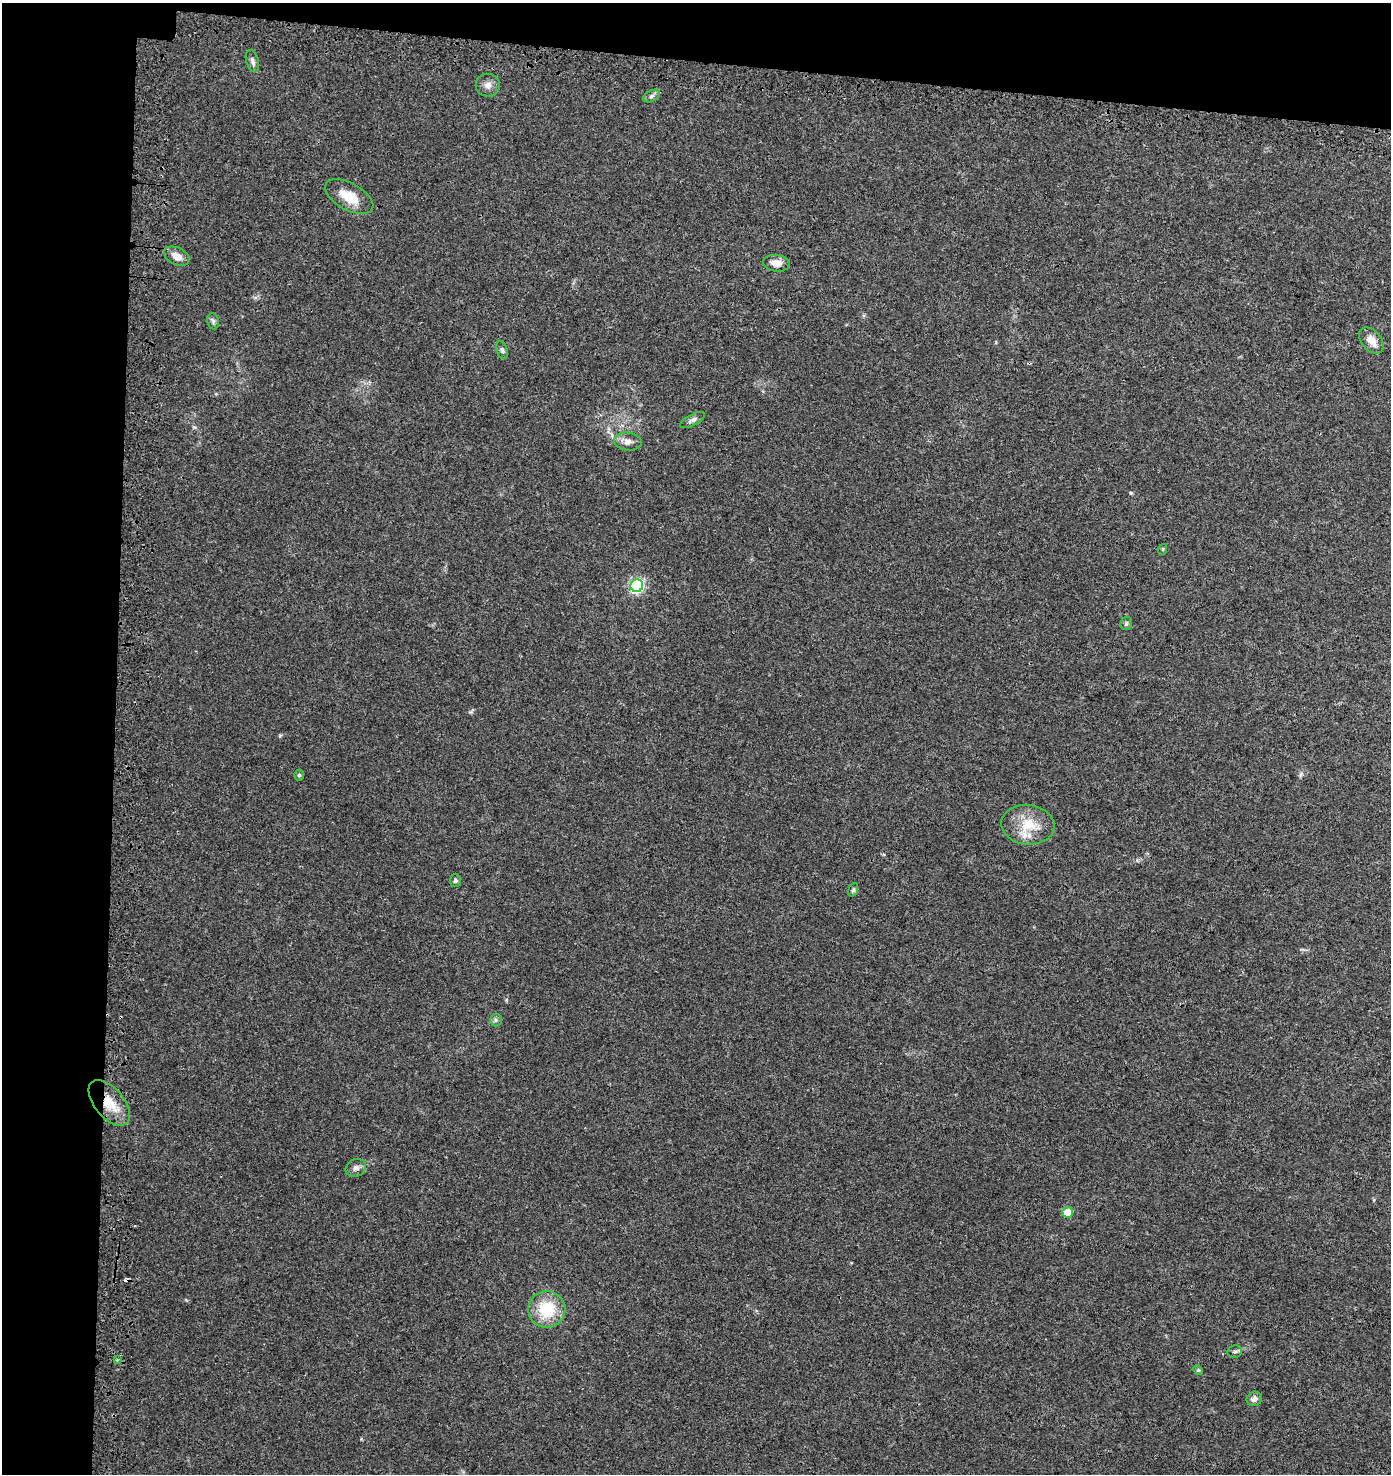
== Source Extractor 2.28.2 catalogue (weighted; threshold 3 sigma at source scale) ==
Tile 1 of 3 x 3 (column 1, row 1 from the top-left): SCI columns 327-1715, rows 3054-4525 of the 4870 x 4628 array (HDU 1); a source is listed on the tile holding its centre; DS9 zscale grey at full resolution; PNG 1393 x 1476 px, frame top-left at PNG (2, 3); each listed source drawn as its Kron ellipse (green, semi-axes under 4 px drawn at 4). Shown black and unused: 12% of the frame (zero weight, under 3 of 4 exposures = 9% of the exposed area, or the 3 px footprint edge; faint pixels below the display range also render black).
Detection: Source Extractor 2.28.2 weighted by HDU 2 'WHT'; one run over the whole footprint, this tile lists its part. Background 0.0306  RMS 0.0039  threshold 0.0177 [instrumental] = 3 sigma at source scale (4.5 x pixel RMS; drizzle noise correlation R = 1.50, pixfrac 1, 0.0396/0.0396 arcsec/px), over >= 5 px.
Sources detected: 29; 1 cosmic-ray / hot-pixel residue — neither listed nor drawn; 1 inside a brighter listed object's ellipse — not listed separately; the other 27 listed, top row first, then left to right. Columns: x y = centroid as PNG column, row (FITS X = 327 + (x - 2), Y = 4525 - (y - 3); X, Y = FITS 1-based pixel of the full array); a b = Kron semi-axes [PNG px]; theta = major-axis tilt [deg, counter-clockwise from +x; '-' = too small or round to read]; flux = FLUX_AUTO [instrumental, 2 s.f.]
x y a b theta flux
252 61 11 6 -73 1.3
488 85 12 11 - 2.3
652 96 9 5 28 1
349 197 26 13 -29 8.1
177 256 13 8 -25 3.5
776 263 13 8 -8 3.4
213 321 8 6 -80 0.93
1371 340 15 9 -49 3.8
502 350 9 5 -74 0.89
692 420 14 5 27 1.4
628 441 14 9 -5 2.7
1163 549 5 3 - 0.36
637 586 6 6 - 62
1126 623 7 5 76 0.81
299 775 5 5 - 0.62
1028 825 26 19 -6 11
455 880 6 5 - 0.79
853 890 7 4 71 0.66
496 1020 6 6 - 0.82
109 1103 27 14 -49 9.3
356 1168 10 8 29 1.7
1068 1212 5 5 - 8.6
547 1309 18 18 - 15
1235 1351 7 6 - 0.9
117 1360 4 3 - 0.42
1198 1370 5 4 - 0.46
1254 1399 8 7 - 1.6
Overlapping masked pixels (flux is a lower limit): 1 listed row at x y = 109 1103